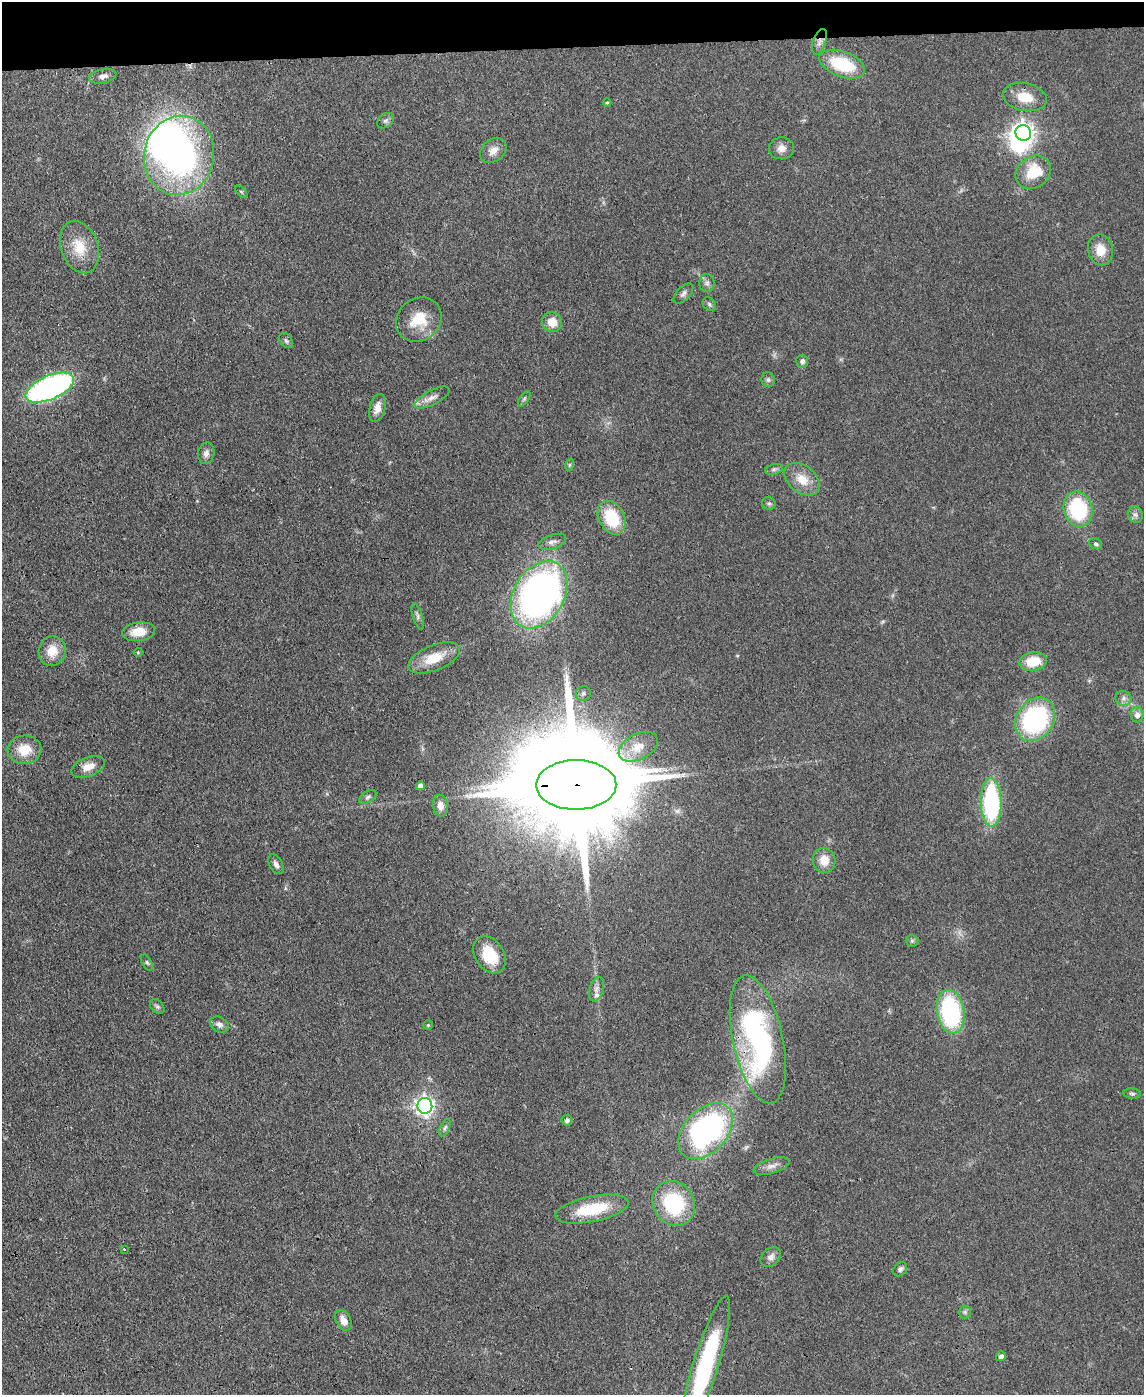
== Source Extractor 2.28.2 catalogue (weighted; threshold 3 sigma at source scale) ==
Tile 3 of 4 x 3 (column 3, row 1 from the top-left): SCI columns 2359-3500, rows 2987-4379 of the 4715 x 4692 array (HDU 1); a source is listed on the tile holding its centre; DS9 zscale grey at full resolution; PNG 1146 x 1397 px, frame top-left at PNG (2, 2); each listed source drawn as its Kron ellipse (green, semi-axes under 4 px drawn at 4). Shown black and unused: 3% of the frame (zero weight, under 3 of 4 exposures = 9% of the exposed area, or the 3 px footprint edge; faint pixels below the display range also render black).
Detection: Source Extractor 2.28.2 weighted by HDU 2 'WHT'; one run over the whole footprint, this tile lists its part. Background 0.081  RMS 0.0043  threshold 0.0196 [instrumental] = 3 sigma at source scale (4.5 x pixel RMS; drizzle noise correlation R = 1.50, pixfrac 1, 0.05/0.05 arcsec/px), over >= 5 px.
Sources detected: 86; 3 inside a brighter object's white glare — neither listed nor drawn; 2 inside a brighter listed object's ellipse — not listed separately; the other 81 listed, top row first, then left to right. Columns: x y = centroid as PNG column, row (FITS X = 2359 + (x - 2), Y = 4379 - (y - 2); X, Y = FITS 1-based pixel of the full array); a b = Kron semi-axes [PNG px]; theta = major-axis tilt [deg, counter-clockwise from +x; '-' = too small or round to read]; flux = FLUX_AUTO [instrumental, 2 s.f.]
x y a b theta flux
819 42 13 6 70 2.2
842 64 24 12 -20 23
103 76 14 7 12 2
1025 97 22 13 -11 8.8
607 103 4 4 - 0.46
385 121 9 6 37 1.2
1023 133 8 7 - 290
781 148 12 11 - 3.1
493 150 14 11 39 3.9
179 155 40 35 77 160
1033 172 19 15 36 14
241 192 7 3 -45 0.52
79 247 27 18 -70 11
1100 250 15 12 -78 6.7
707 283 9 7 90 1.6
683 294 12 6 46 1.6
709 304 8 5 -47 0.95
419 320 24 21 39 13
552 322 10 9 - 6.3
286 341 8 6 -50 1.1
802 361 6 6 - 1.4
768 380 7 6 - 0.99
50 388 26 12 23 130
432 398 19 7 27 3.3
524 399 9 4 55 0.85
377 408 14 7 75 3.8
206 453 11 8 79 2.2
569 465 6 4 71 0.67
774 469 9 5 13 1.1
802 479 20 13 -39 7.3
769 503 7 6 - 0.89
1078 509 18 14 -76 33
1135 515 8 7 - 1.6
612 518 18 12 -63 20
552 542 14 7 18 2.2
1096 544 7 5 -27 1
539 595 36 25 60 190
418 616 14 5 -73 1.4
139 632 17 9 8 7.9
52 651 15 13 76 7.3
138 652 4 4 - 0.47
434 658 27 12 22 11
1033 661 14 9 8 11
583 693 8 7 - 1.3
1124 698 8 7 - 1.8
1137 715 7 6 - 2.5
1035 719 23 18 56 61
638 747 21 13 28 6.8
25 750 17 14 4 9.1
88 767 18 9 21 4.6
576 785 40 24 0 15000
420 786 4 4 - 2.2
368 797 9 5 34 1.2
991 802 24 10 -89 62
440 806 11 7 -82 3
824 860 12 11 - 6.1
276 864 11 6 -61 1.7
912 941 6 6 - 0.82
489 955 20 14 -57 15
147 962 8 4 -63 0.8
596 989 12 7 73 2.2
157 1007 8 6 -48 1.1
951 1012 22 13 -80 53
219 1024 10 7 -29 2
428 1025 4 4 - 0.53
758 1039 65 25 -78 110
1132 1094 8 5 -6 0.9
425 1106 8 7 - 180
567 1120 5 5 - 1.3
445 1128 9 5 65 1.1
706 1131 33 21 47 120
772 1166 18 7 16 2.9
674 1204 23 20 -58 33
592 1209 37 12 12 21
124 1249 4 3 - 0.45
771 1257 11 8 43 2.4
900 1269 8 6 48 1.1
965 1312 6 6 - 1
343 1320 11 7 -60 4.3
1001 1356 5 4 - 1.6
705 1368 75 12 73 60
Overlapping masked pixels (flux is a lower limit): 4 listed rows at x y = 819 42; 576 785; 758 1039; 705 1368
Isophote crosses this tile's border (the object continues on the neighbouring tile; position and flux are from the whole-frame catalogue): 1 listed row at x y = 705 1368